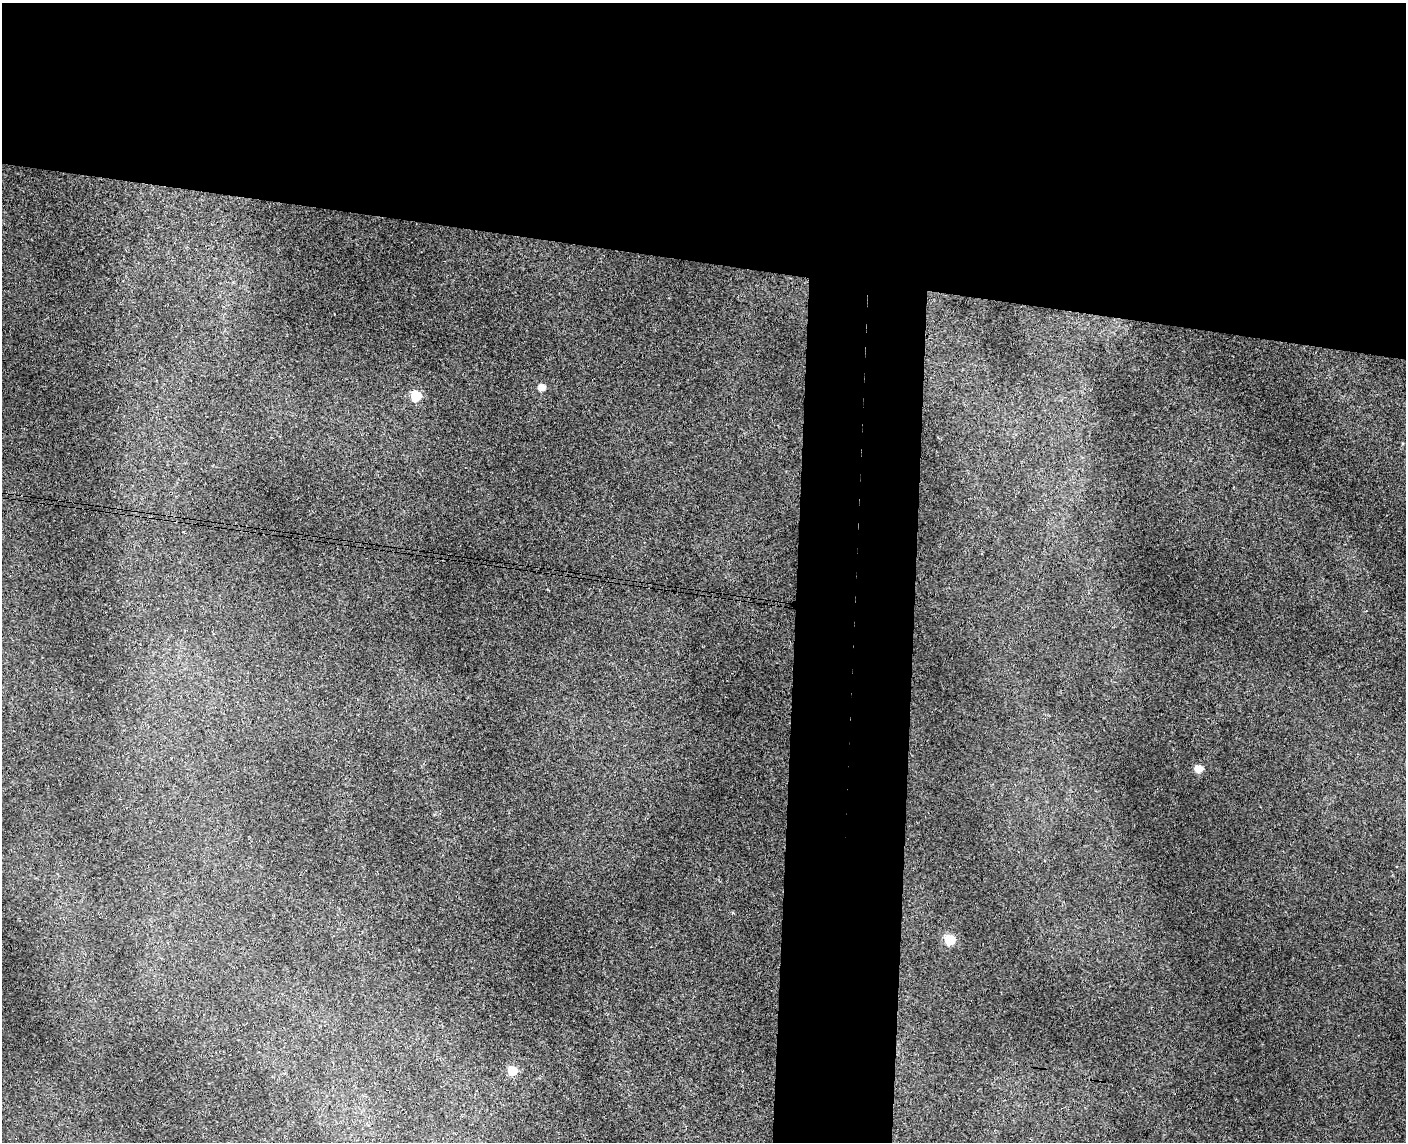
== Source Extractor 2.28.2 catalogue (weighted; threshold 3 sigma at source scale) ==
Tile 2 of 3 x 4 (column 2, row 1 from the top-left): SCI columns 1569-2972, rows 3431-4570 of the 4652 x 4579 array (HDU 1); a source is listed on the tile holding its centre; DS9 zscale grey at full resolution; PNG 1408 x 1144 px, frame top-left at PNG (2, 3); no overlay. Shown black and unused: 29% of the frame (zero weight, under 3 of 4 exposures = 6% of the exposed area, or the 3 px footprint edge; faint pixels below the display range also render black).
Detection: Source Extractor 2.28.2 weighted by HDU 2 'WHT'; one run over the whole footprint, this tile lists its part. Background 0.00928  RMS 0.0036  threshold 0.0163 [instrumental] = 3 sigma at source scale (4.5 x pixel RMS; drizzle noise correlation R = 1.50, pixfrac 1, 0.05/0.05 arcsec/px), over >= 5 px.
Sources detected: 5; all 5 listed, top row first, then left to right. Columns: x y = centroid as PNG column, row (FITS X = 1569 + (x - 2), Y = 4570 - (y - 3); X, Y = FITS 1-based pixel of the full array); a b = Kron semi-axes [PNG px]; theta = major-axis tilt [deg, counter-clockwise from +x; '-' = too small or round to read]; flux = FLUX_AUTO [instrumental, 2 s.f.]
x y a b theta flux
541 387 5 4 - 6.6
416 395 5 5 - 25
1199 769 5 4 - 10
950 939 5 5 - 30
512 1071 5 5 - 18